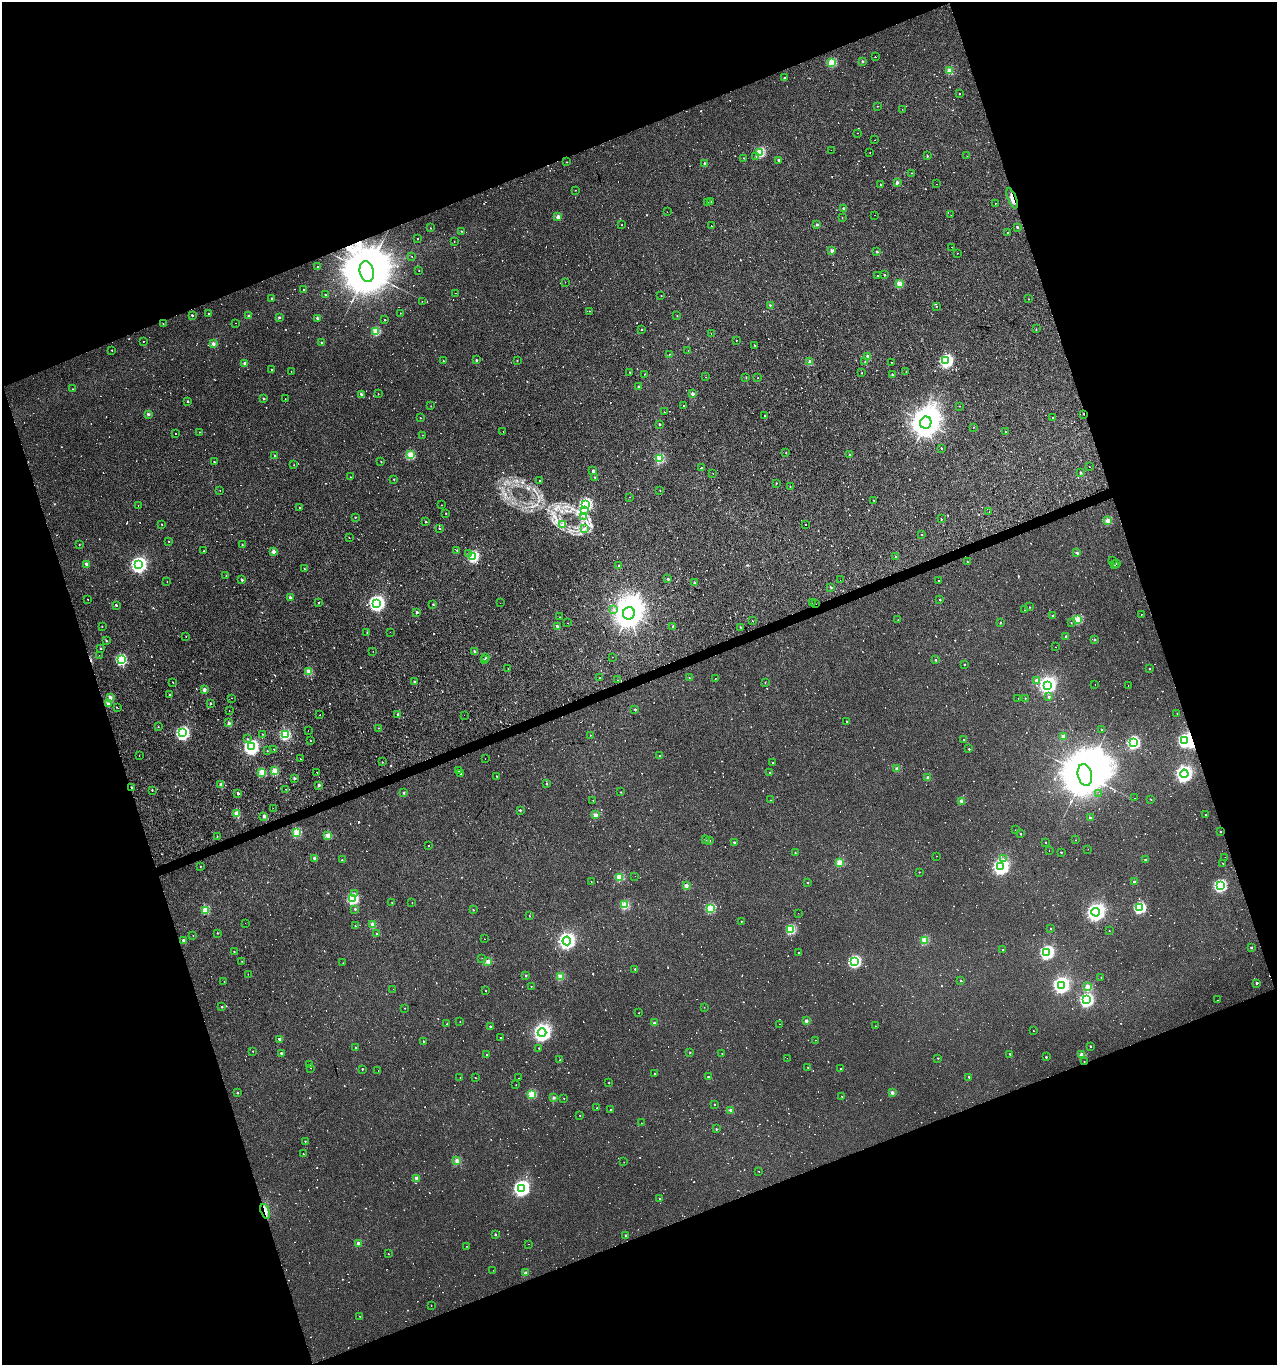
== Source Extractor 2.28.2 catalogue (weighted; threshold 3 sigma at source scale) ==
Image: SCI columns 122-5218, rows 1-5452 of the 5286 x 5452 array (HDU 1 of 3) = the unmasked area's bounding box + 8 px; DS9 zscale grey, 4 x 4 block average (1 PNG px = mean of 4 x 4 image px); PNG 1279 x 1367 px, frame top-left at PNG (2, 2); each listed source drawn as its Kron ellipse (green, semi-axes under 4 px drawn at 4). Shown black and unused: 40% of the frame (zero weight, under 3 of 4 exposures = <1% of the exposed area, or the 3 px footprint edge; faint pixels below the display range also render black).
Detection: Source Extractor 2.28.2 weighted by HDU 2 'WHT'. Background 0.00134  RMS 0.003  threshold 0.0136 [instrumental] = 3 sigma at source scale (4.5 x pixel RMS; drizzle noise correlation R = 1.50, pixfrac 1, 0.0396/0.0396 arcsec/px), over >= 5 px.
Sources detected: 1459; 27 too faint to see at this stretch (4 x 4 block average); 3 inside a brighter object's white glare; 300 cosmic-ray / hot-pixel residue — neither listed nor drawn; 10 coinciding with a brighter row at this scale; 1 inside a brighter listed object's ellipse — not listed separately; of the other 1118, all 500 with FLUX_AUTO >= 0.852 (the completeness limit of this list) listed and drawn (618 fainter detections not listed), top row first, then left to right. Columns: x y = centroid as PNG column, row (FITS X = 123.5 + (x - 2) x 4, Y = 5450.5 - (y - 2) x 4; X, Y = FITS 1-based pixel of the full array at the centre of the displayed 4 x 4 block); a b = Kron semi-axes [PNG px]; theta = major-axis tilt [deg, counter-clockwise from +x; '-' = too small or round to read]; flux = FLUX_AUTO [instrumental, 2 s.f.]
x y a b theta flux
875 57 2 2 - 11
863 61 2 2 - 8.1
831 62 2 2 - 60
949 71 2 2 - 34
784 78 2 2 - 4.7
960 94 2 2 - 0.91
878 106 2 2 - 1
902 109 2 2 - 1.9
858 133 2 2 - 0.85
875 140 2 2 - 0.87
831 150 2 2 - 32
760 152 2 2 - 88
870 152 2 2 - 4.9
756 156 2 2 - 1.4
927 156 2 2 - 4.8
967 156 2 2 - 0.96
744 158 2 2 - 1.7
779 160 2 2 - 6.9
567 162 2 2 - 1.3
705 163 2 2 - 10
912 173 2 2 - 0.99
897 182 2 2 - 16
937 184 2 2 - 1
880 185 2 2 - 1.1
575 190 2 2 - 1.5
1012 198 11 3 -68 9.3
710 201 2 2 - 1
708 203 2 2 - 0.89
995 203 2 2 - 1.2
843 208 2 2 - 6.5
667 212 2 2 - 1.7
874 215 2 2 - 1.7
951 215 2 2 - 2
558 217 2 2 - 21
842 218 2 2 - 0.89
621 225 2 2 - 0.92
817 225 2 2 - 7.6
711 226 2 2 - 1.6
1017 227 2 2 - 8.1
430 228 2 2 - 1.9
462 231 2 2 - 1.1
1008 233 2 2 - 3
417 239 2 2 - 1.2
454 242 2 2 - 0.94
951 247 2 2 - 5.2
832 251 2 2 - 11
877 251 2 2 - 7.3
957 253 2 2 - 0.94
412 256 2 2 - 1.7
318 267 2 2 - 3.8
419 270 2 2 - 1.4
367 272 10 7 -77 23000
877 275 2 2 - 0.89
884 275 2 2 - 4.3
565 282 2 2 - 3.5
899 284 2 2 - 40
304 290 2 2 - 3.8
455 293 2 2 - 2.2
325 295 2 2 - 1.1
661 296 2 2 - 1.2
271 298 2 2 - 2.8
1029 299 2 2 - 0.96
422 301 2 2 - 2.6
770 305 2 2 - 3
936 306 2 2 - 0.86
589 311 2 2 - 1.1
400 313 2 2 - 1.1
209 314 2 2 - 2.4
192 315 2 2 - 8.2
249 316 2 2 - 6.2
677 316 2 2 - 1.4
279 317 2 2 - 6.1
317 318 2 2 - 8.6
385 320 2 2 - 2.3
163 323 2 2 - 1.1
236 323 2 2 - 0.97
642 329 2 2 - 1.9
1036 329 2 2 - 3.4
376 331 2 2 - 45
711 333 2 2 - 2.5
736 340 2 2 - 1.2
143 341 2 2 - 1
322 342 2 2 - 5.9
213 344 2 2 - 17
755 345 2 2 - 1.5
112 350 2 2 - 1.5
688 350 2 2 - 0.93
669 354 2 2 - 1.1
868 357 2 2 - 19
476 360 2 2 - 3.9
443 361 2 2 - 1.3
517 361 2 2 - 1.4
946 361 3 3 - 240
810 362 2 2 - 19
865 362 2 2 - 1.7
891 362 2 2 - 0.99
245 363 2 2 - 13
272 370 2 2 - 2.2
291 371 2 2 - 0.89
630 372 2 2 - 2.5
906 372 2 2 - 1.6
862 373 2 2 - 1
644 374 2 2 - 0.91
892 375 2 2 - 6.4
706 377 2 2 - 1.1
758 377 2 2 - 1.6
746 378 2 2 - 1.3
638 386 2 2 - 6.2
73 389 2 2 - 1.7
361 394 2 2 - 8.2
378 394 2 2 - 1.5
692 394 2 2 - 16
264 399 2 2 - 6.5
285 399 2 2 - 8.1
188 401 2 2 - 3.3
684 405 2 2 - 2.2
431 406 2 2 - 0.98
959 406 2 2 - 0.9
664 412 2 2 - 0.87
148 414 2 2 - 12
1083 414 2 2 - 1.5
765 416 2 2 - 0.96
420 418 2 2 - 2.7
1053 418 2 2 - 1.4
926 423 6 5 - 4500
659 424 2 2 - 5.8
973 428 2 2 - 1.1
503 431 2 2 - 1.1
1005 431 2 2 - 0.99
199 432 2 2 - 1
175 434 2 2 - 1.1
422 435 2 2 - 0.88
941 448 2 2 - 2
786 453 2 2 - 1.5
410 455 2 2 - 55
849 455 2 2 - 3.3
275 456 2 2 - 7.2
660 458 2 2 - 60
214 462 2 2 - 2.4
381 462 2 2 - 2.1
294 465 2 2 - 1.1
1090 467 2 2 - 0.97
701 468 2 2 - 13
593 471 2 2 - 9.1
1080 472 2 2 - 7.7
713 473 2 2 - 1
350 477 2 2 - 1.7
595 477 2 2 - 1.5
394 479 2 2 - 2.2
540 480 2 2 - 0.96
776 483 2 2 - 2.1
790 487 2 2 - 0.9
220 490 2 2 - 2.1
660 490 2 2 - 1.3
630 497 2 2 - 1.4
874 500 2 2 - 0.97
585 504 3 3 - 190
442 505 2 2 - 1.1
138 506 2 2 - 3.3
300 508 2 2 - 3.7
584 510 2 2 - 1
989 511 2 2 - 1.2
446 513 2 2 - 1.7
584 516 3 2 - 1.8
355 517 2 2 - 2.2
941 519 2 2 - 2.1
1108 521 2 2 - 26
426 522 2 2 - 3.9
563 524 2 2 - 1.1
806 524 2 2 - 6.7
162 525 2 2 - 0.9
439 528 2 2 - 3.1
585 528 2 2 - 1
922 535 2 2 - 0.85
349 538 2 2 - 1.3
169 542 2 2 - 2.2
79 545 2 2 - 1.7
242 545 2 2 - 2.2
457 550 2 2 - 1.8
204 551 2 2 - 0.99
273 552 2 2 - 19
469 553 2 2 - 2.4
1077 553 2 2 - 6.5
473 556 2 2 - 140
896 556 2 2 - 1.4
1112 560 2 2 - 1.1
967 562 2 2 - 2
1117 563 2 2 - 4.2
86 564 2 2 - 11
138 565 4 4 - 480
619 565 2 2 - 1.6
1114 565 2 2 - 1
304 569 2 2 - 1.6
226 576 2 2 - 1
668 579 2 2 - 5.9
242 580 2 2 - 6.3
840 580 2 2 - 0.91
939 581 2 2 - 2
167 582 2 2 - 0.93
694 583 2 2 - 5.3
831 587 2 2 - 3.3
290 597 2 2 - 9.1
88 599 2 2 - 6.5
940 600 2 2 - 2.4
318 602 2 2 - 1.3
812 602 2 2 - 1.1
376 603 4 4 - 420
500 603 2 2 - 1.2
433 604 2 2 - 1.6
815 604 2 2 - 1.8
116 605 2 2 - 5.6
1029 607 2 2 - 1.3
614 610 2 2 - 1.6
1025 610 2 2 - 1.1
417 612 2 2 - 7.5
629 613 6 5 - 4200
1141 615 2 2 - 1.1
1053 616 2 2 - 7.3
560 617 2 2 - 1.1
1078 619 2 2 - 58
898 620 2 2 - 1.2
752 621 2 2 - 2.8
1000 622 2 2 - 1.6
568 623 2 2 - 1.1
1071 623 2 2 - 1.1
102 626 2 2 - 1.2
557 626 2 2 - 6.3
673 626 2 2 - 2
741 627 2 2 - 1.8
390 632 2 2 - 1.2
367 633 2 2 - 0.97
186 636 2 2 - 0.88
1066 636 2 2 - 5.4
1095 640 2 2 - 2.9
106 641 2 2 - 3.5
1056 647 2 2 - 1.7
101 648 2 2 - 1.6
373 651 2 2 - 1.6
474 651 2 2 - 5.7
99 655 2 2 - 1.5
613 657 2 2 - 1.3
486 658 2 2 - 1.2
121 659 2 2 - 120
484 660 2 2 - 2.4
936 660 2 2 - 4.8
965 664 2 2 - 1.6
508 669 2 2 - 0.93
1150 669 2 2 - 1.7
309 671 2 2 - 33
599 678 2 2 - 0.94
689 678 2 2 - 1.1
715 678 2 2 - 1.3
618 680 2 2 - 1.6
1036 680 2 2 - 9.6
173 682 2 2 - 1.1
414 682 2 2 - 4.4
765 682 2 2 - 1.1
1047 685 4 4 - 620
1095 685 2 2 - 0.94
1128 686 2 2 - 1.1
204 690 2 2 - 12
170 695 2 2 - 2.2
1049 697 2 2 - 6.1
110 698 2 2 - 22
232 698 2 2 - 3.5
1025 698 2 2 - 1.5
1018 699 2 2 - 1.6
108 704 2 2 - 8.7
210 704 2 2 - 5.5
118 708 2 2 - 4.3
635 709 2 2 - 4
229 710 2 2 - 7.7
398 714 2 2 - 6.3
1177 714 2 2 - 0.88
319 715 2 2 - 2.4
464 715 2 2 - 2.1
847 721 2 2 - 2.3
229 723 2 2 - 8.3
158 727 2 2 - 1.1
379 728 2 2 - 0.88
1101 729 2 2 - 1.9
308 730 2 2 - 1.7
183 733 3 3 - 250
262 734 2 2 - 1.1
285 735 2 2 - 58
590 735 2 2 - 1
1063 736 2 2 - 19
247 739 2 2 - 0.85
310 740 2 2 - 0.91
964 740 2 2 - 1.1
1184 741 2 2 - 190
1133 743 3 2 - 170
251 747 4 3 - 390
274 749 2 2 - 0.93
969 749 2 2 - 2.2
267 751 2 2 - 1
139 756 2 2 - 3.6
660 756 2 2 - 2.3
300 759 2 2 - 1.1
485 759 2 2 - 0.86
382 762 2 2 - 1.4
773 763 2 2 - 2.2
897 769 2 2 - 20
275 771 2 2 - 35
459 771 2 2 - 4.7
262 772 2 2 - 39
317 773 2 2 - 25
460 773 2 2 - 3
770 773 2 2 - 3.7
1184 774 4 4 - 570
1085 775 11 7 -78 20000
497 776 2 2 - 2.2
928 777 2 2 - 15
294 778 2 2 - 9.5
547 784 2 2 - 4.1
221 785 2 2 - 18
318 785 2 2 - 10
131 787 2 2 - 2.4
286 789 2 2 - 4.8
152 790 2 2 - 2.1
621 792 2 2 - 2.1
238 793 2 2 - 9.3
404 793 2 2 - 6.8
1099 793 2 2 - 1.2
1135 798 2 2 - 0.86
1151 799 2 2 - 1.4
593 800 2 2 - 1.6
771 800 2 2 - 1.7
961 801 2 2 - 18
273 808 2 2 - 0.89
520 810 2 2 - 4.6
236 813 2 2 - 26
1205 814 2 2 - 0.96
595 815 2 2 - 21
264 816 2 2 - 16
1090 818 2 2 - 6.4
1015 830 2 2 - 0.88
297 832 2 2 - 59
1220 832 2 2 - 2.7
1020 834 2 2 - 2.9
328 835 2 2 - 29
217 836 2 2 - 1.1
705 840 2 2 - 4.5
1076 840 2 2 - 1.2
710 841 2 2 - 1.1
734 842 2 2 - 4.7
1045 842 2 2 - 1.7
429 845 2 2 - 22
1088 849 2 2 - 0.9
1049 851 2 2 - 1.7
1061 852 2 2 - 2.3
795 853 2 2 - 2.2
936 856 2 2 - 3.3
1225 857 2 2 - 0.89
314 858 2 2 - 7.2
1004 859 2 2 - 2.3
342 860 2 2 - 2.4
1145 860 2 2 - 5.1
839 862 2 2 - 28
1223 863 2 2 - 0.88
200 866 2 2 - 1.1
1001 867 4 4 - 520
919 872 2 2 - 1
635 876 2 2 - 3.9
619 877 2 2 - 46
591 882 2 2 - 0.89
1134 882 2 2 - 13
807 883 2 2 - 2.5
686 886 2 2 - 21
1220 886 3 3 - 190
354 894 2 2 - 2.3
353 899 2 2 - 130
392 902 2 2 - 1.9
412 903 2 2 - 0.91
625 905 2 2 - 58
710 908 2 2 - 77
1140 908 2 2 - 150
355 909 2 2 - 4.6
206 910 2 2 - 53
473 910 2 2 - 1.8
1096 912 4 4 - 770
798 913 2 2 - 1.9
529 916 2 2 - 1.3
741 921 2 2 - 2.4
245 923 2 2 - 1
373 924 2 2 - 23
355 925 2 2 - 1.1
1051 928 2 2 - 2.8
791 929 2 2 - 87
1109 931 2 2 - 1.3
217 933 2 2 - 1.2
377 934 2 2 - 8
193 935 2 2 - 1.1
484 939 2 2 - 0.97
183 940 2 2 - 7.5
925 940 2 2 - 46
567 941 4 4 - 460
1251 948 2 2 - 3.9
1002 949 2 2 - 0.96
234 952 2 2 - 2.2
1047 952 3 3 - 280
798 953 2 2 - 2
482 958 2 2 - 1.8
242 961 2 2 - 0.86
488 961 2 2 - 29
855 962 2 2 - 200
343 963 2 2 - 1.3
635 969 2 2 - 4
248 974 2 2 - 3.8
526 975 2 2 - 3.4
560 976 2 2 - 41
1101 977 2 2 - 1
960 980 2 2 - 3.2
224 982 2 2 - 3.5
1257 983 2 2 - 5.9
1061 985 4 4 - 550
531 986 2 2 - 0.97
1087 986 2 2 - 20
393 989 2 2 - 2
486 991 2 2 - 0.97
1086 1000 3 3 - 270
1218 1000 2 2 - 4.5
222 1007 2 2 - 3.2
704 1007 2 2 - 1.2
405 1008 2 2 - 0.91
639 1013 2 2 - 2.3
806 1021 2 2 - 14
460 1022 2 2 - 0.98
654 1023 2 2 - 13
447 1024 2 2 - 2.3
779 1024 2 2 - 1
490 1026 2 2 - 7.5
875 1026 2 2 - 1
1033 1031 2 2 - 1.3
542 1033 4 4 - 720
501 1038 2 2 - 1.7
279 1039 2 2 - 7.8
816 1040 2 2 - 1.5
423 1041 2 2 - 2.1
1090 1046 2 2 - 2.9
356 1047 2 2 - 1.8
538 1048 2 2 - 1.6
253 1051 2 2 - 0.93
690 1052 2 2 - 1.6
281 1053 2 2 - 5.7
722 1053 2 2 - 1.2
1010 1054 2 2 - 4
1082 1054 2 2 - 21
487 1055 2 2 - 2.2
1046 1057 2 2 - 3.9
787 1058 2 2 - 0.95
938 1058 2 2 - 2
560 1060 2 2 - 2.3
1084 1061 2 2 - 1
310 1065 2 2 - 1.3
808 1067 2 2 - 1.4
311 1068 2 2 - 2.7
362 1069 2 2 - 3
841 1069 2 2 - 1
378 1070 2 2 - 1.8
654 1073 2 2 - 1.8
708 1077 2 2 - 5.2
969 1077 2 2 - 3.9
460 1078 2 2 - 7.3
475 1078 2 2 - 1.5
518 1078 2 2 - 9.1
609 1082 2 2 - 1.5
516 1085 2 2 - 0.99
892 1092 2 2 - 15
237 1093 2 2 - 3.2
531 1094 2 2 - 56
842 1096 2 2 - 1.3
554 1097 2 2 - 11
564 1098 2 2 - 1.1
714 1104 2 2 - 3.1
597 1108 2 2 - 1.7
611 1110 2 2 - 2.4
730 1110 2 2 - 14
580 1115 2 2 - 1.1
641 1123 2 2 - 0.98
716 1129 2 2 - 3.3
305 1141 2 2 - 1.6
303 1153 2 2 - 1.2
457 1161 2 2 - 27
624 1162 2 2 - 0.85
758 1171 2 2 - 17
416 1178 2 2 - 19
521 1188 4 4 - 530
660 1198 2 2 - 1.7
265 1211 8 2 -74 4
495 1234 2 2 - 2.6
626 1235 2 2 - 3.6
358 1243 2 2 - 15
528 1244 2 2 - 3.1
466 1246 2 2 - 2
388 1254 2 2 - 1.1
493 1270 2 2 - 0.95
526 1273 2 2 - 15
431 1305 2 2 - 220
359 1316 2 2 - 0.91
Overlapping masked pixels (flux is a lower limit): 7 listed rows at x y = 1012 198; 367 272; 1083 414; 815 604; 131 787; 1084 1061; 265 1211
Diffuse or blended objects may show on this block-average render without a row.